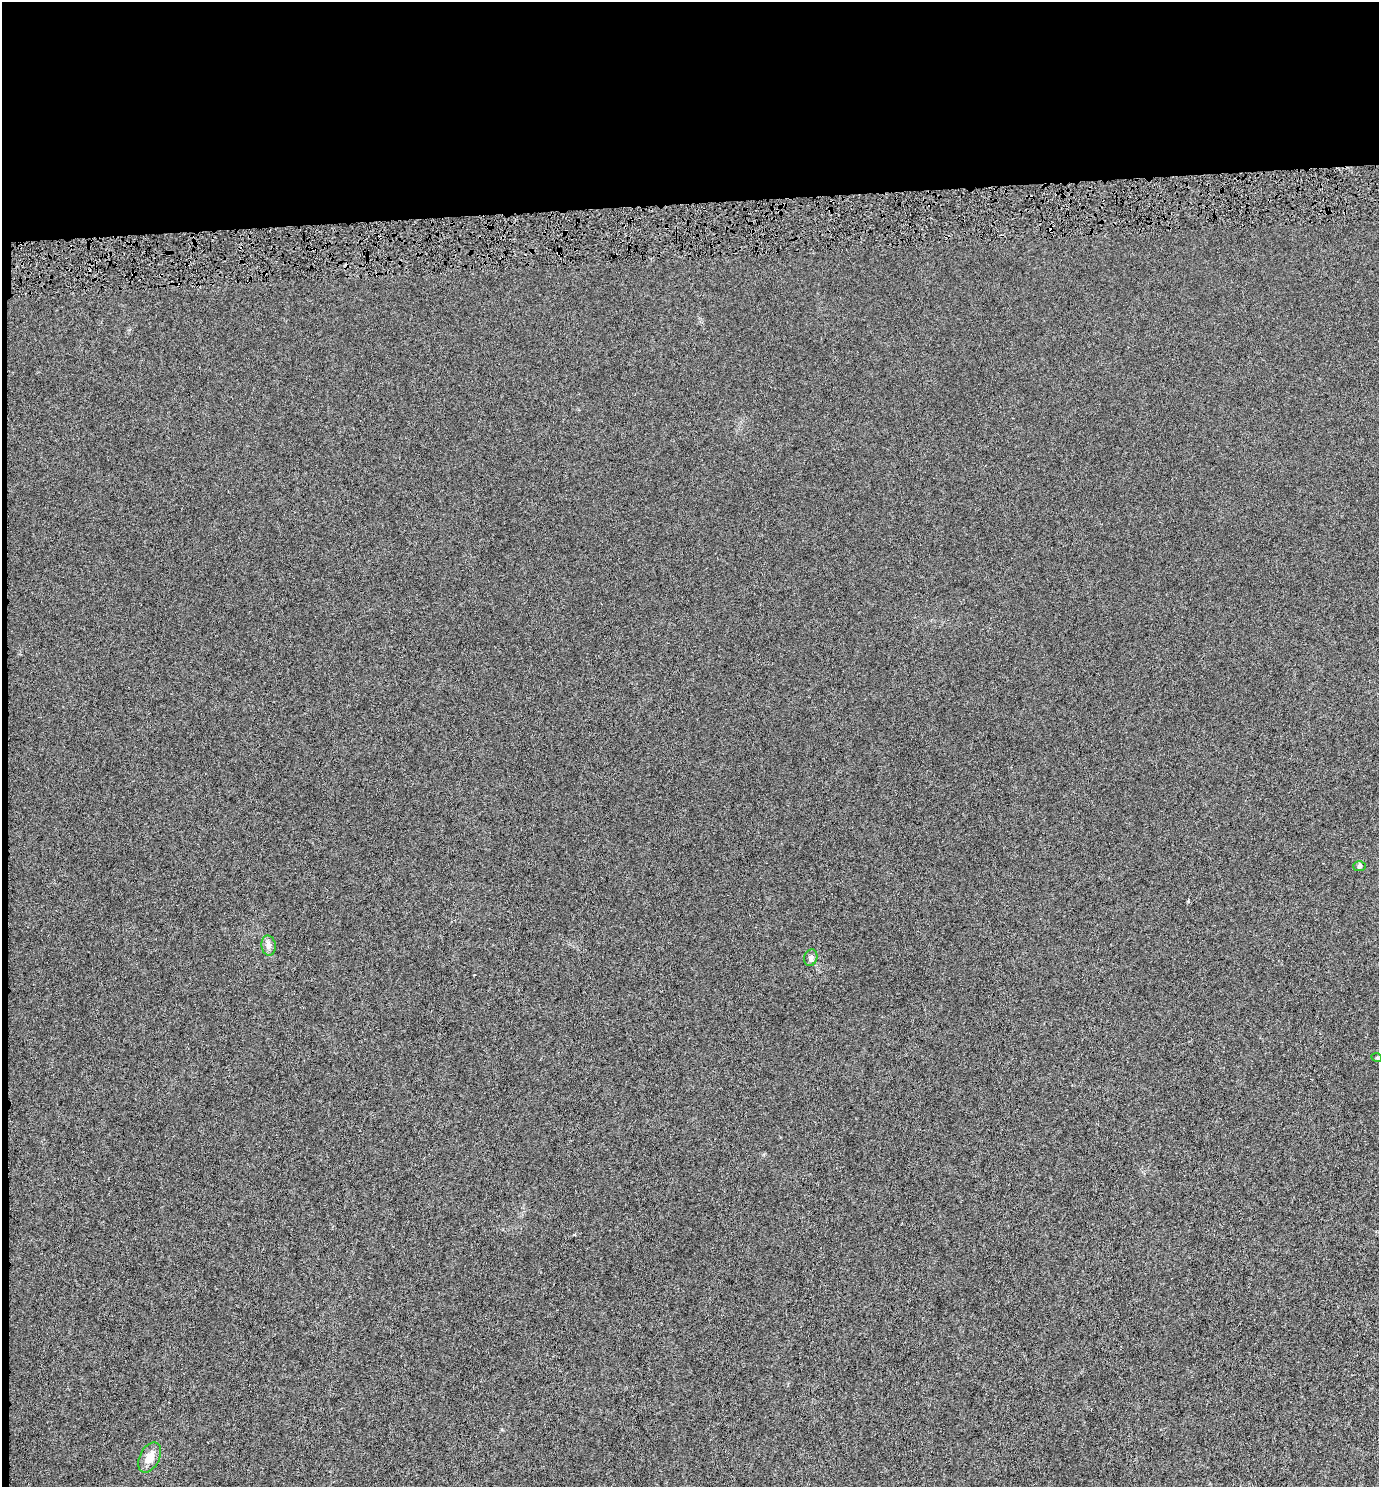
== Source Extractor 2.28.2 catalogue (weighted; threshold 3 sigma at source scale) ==
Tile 1 of 3 x 3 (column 1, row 1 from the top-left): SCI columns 1-1377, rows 2996-4480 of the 4132 x 4505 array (HDU 1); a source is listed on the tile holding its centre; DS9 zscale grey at full resolution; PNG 1381 x 1489 px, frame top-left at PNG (2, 2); each listed source drawn as its Kron ellipse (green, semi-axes under 4 px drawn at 4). Shown black and unused: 14% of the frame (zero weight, under 4 of 8 exposures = <1% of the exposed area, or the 3 px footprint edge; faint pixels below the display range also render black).
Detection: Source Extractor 2.28.2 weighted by HDU 2 'WHT'; one run over the whole footprint, this tile lists its part. Background -6.73e-06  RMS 0.0012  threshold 0.00509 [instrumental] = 3 sigma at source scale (4.09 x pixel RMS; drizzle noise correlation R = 1.36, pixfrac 0.8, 0.0396/0.0396 arcsec/px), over >= 5 px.
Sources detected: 6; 1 cosmic-ray / hot-pixel residue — neither listed nor drawn; the other 5 listed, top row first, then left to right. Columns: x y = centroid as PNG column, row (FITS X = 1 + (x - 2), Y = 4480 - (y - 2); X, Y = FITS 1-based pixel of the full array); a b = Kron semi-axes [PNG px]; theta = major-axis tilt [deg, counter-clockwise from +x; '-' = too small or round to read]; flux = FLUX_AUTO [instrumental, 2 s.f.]
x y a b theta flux
1359 866 6 5 - 0.18
269 946 10 7 -81 0.44
811 958 8 6 73 0.35
1377 1058 5 3 - 0.1
150 1457 16 10 62 1.2